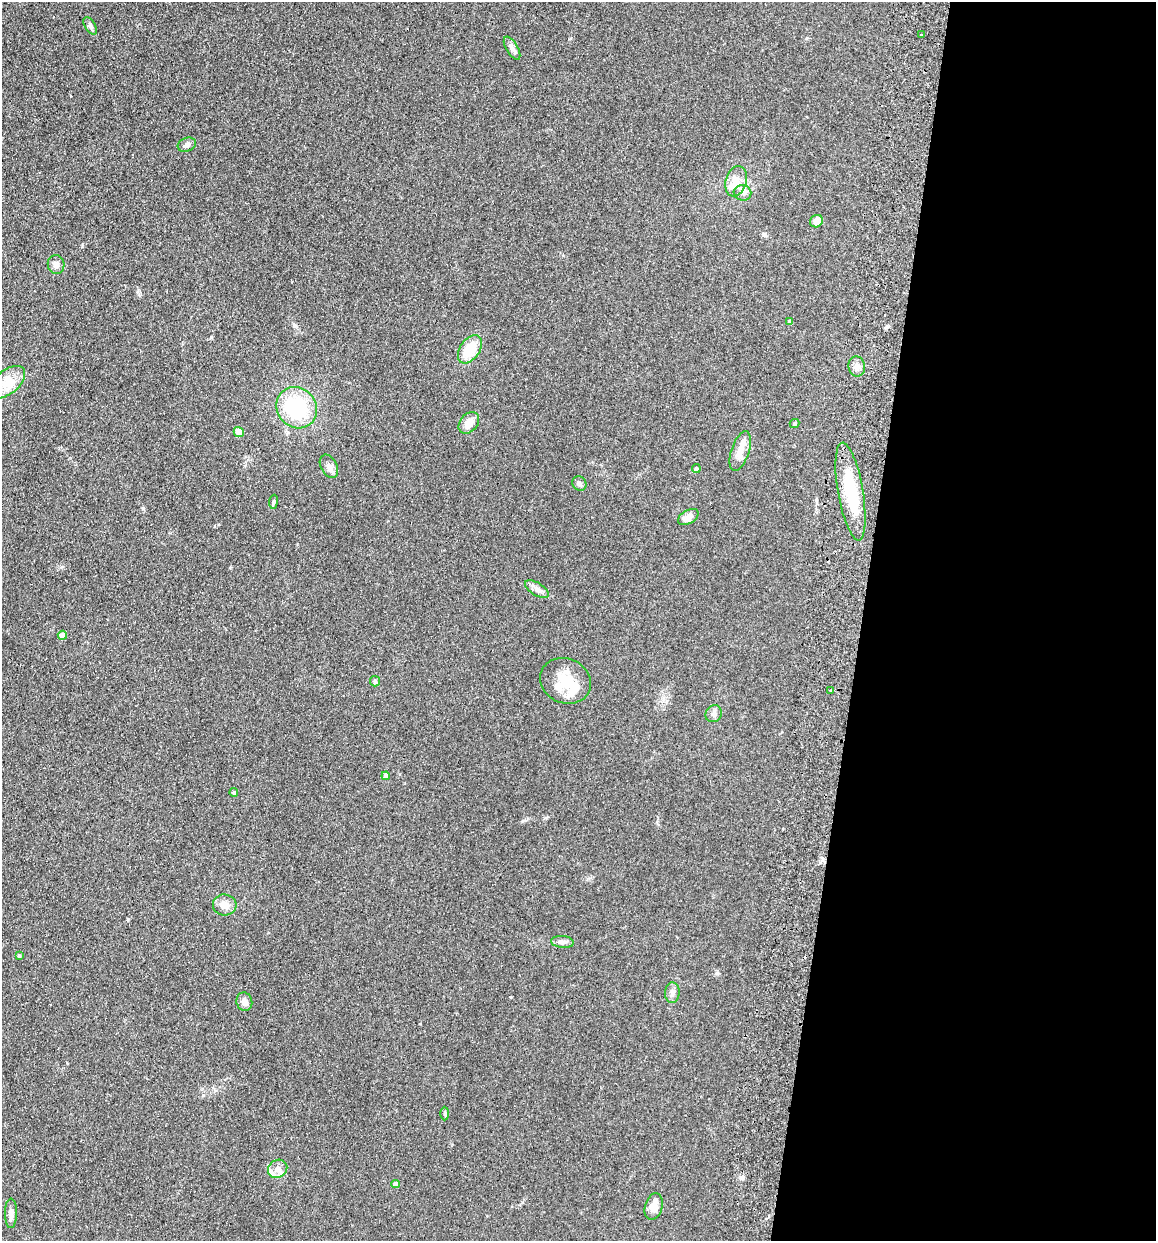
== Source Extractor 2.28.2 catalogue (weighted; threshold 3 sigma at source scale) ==
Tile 12 of 4 x 4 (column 4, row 3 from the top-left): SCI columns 3640-4793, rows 1254-2492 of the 5089 x 4985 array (HDU 1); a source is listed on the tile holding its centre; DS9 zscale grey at full resolution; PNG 1158 x 1243 px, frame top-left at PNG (2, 2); each listed source drawn as its Kron ellipse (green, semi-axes under 4 px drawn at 4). Shown black and unused: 26% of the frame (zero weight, under 2 of 3 exposures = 3% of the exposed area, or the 3 px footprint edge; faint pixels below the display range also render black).
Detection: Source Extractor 2.28.2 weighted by HDU 2 'WHT'; one run over the whole footprint, this tile lists its part. Background 0.183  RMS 0.012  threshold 0.0541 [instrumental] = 3 sigma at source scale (4.5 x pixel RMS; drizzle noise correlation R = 1.50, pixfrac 1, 0.05/0.05 arcsec/px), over >= 5 px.
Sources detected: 44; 1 cosmic-ray / hot-pixel residue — neither listed nor drawn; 2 inside a brighter listed object's ellipse — not listed separately; the other 41 listed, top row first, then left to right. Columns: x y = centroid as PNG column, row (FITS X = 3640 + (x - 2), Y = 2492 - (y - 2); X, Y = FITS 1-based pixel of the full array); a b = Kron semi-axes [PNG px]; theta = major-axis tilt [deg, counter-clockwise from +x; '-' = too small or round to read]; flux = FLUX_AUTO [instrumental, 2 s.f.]
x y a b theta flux
90 26 10 5 -58 3
921 35 3 2 - 2.9
512 48 13 6 -59 4.5
187 145 9 6 19 3.9
736 181 15 10 73 12
742 193 9 7 -17 5.2
816 221 7 6 - 9.2
56 265 9 8 - 5.4
790 322 4 4 - 4.7
470 349 16 10 55 29
857 367 10 8 -80 5.9
7 382 21 12 39 19
297 408 21 19 -48 75
469 423 12 8 49 10
794 423 5 4 - 1.5
239 432 5 4 - 10
740 451 20 9 72 12
329 466 12 8 -62 5.9
696 469 4 4 - 3.2
579 483 8 6 -50 2.9
850 491 49 12 -80 54
273 502 7 4 83 1.8
688 517 11 6 31 9.6
537 589 13 6 -33 5.3
62 635 4 4 - 11
375 681 5 5 - 2.1
565 681 26 22 -22 35
830 691 2 2 - 1.3
714 714 9 8 - 4.1
386 776 4 4 - 6.5
234 793 4 4 - 2.6
225 905 12 10 -5 10
562 942 11 6 -6 4.2
19 955 4 3 - 1.6
672 993 10 7 88 4.5
244 1002 9 8 - 5.9
445 1114 7 3 -90 1.6
278 1169 10 8 35 7.6
395 1184 4 4 - 6.6
654 1206 13 8 74 13
11 1213 15 6 89 7.3
Unlisted compact peaks at least as high as the median listed source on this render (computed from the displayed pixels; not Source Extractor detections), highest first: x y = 511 997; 143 508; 128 919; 211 337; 717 973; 546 818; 82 246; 294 325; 62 567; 138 292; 522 1202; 569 39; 740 1178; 420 1024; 230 568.